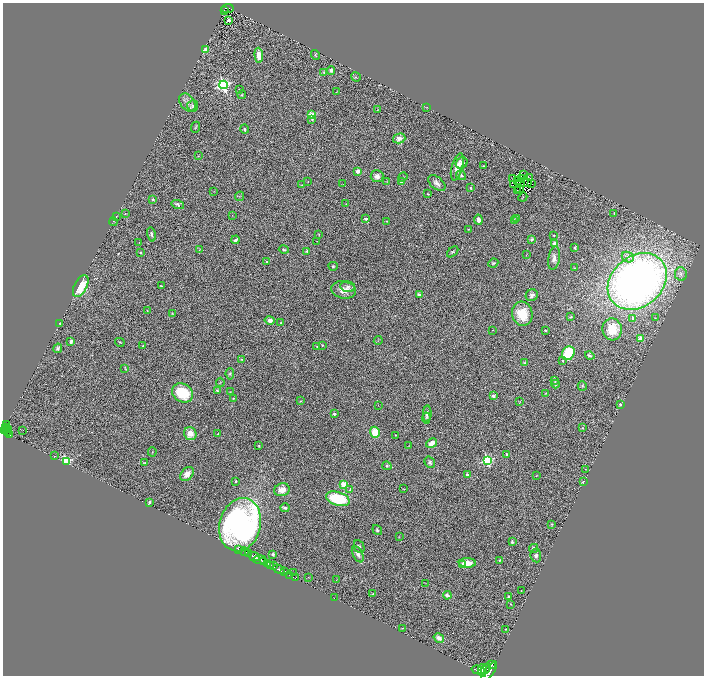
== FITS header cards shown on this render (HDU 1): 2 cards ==
NAXIS1  =                 1403
NAXIS2  =                 1347

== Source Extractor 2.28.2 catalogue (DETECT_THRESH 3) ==
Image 1403 x 1347 px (HDU 1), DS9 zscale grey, zoomed out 1/2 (1 PNG px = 2 x 2 image px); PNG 706 x 678 px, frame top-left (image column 2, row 1346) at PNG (3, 3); each listed source drawn as its Kron ellipse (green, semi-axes under 4 px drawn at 4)
Background 1.32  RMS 0.089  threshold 0.268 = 3 sigma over >= 5 px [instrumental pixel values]
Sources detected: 251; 31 cannot appear on this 1/2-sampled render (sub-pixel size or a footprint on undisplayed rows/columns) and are neither listed nor drawn; the other 220 listed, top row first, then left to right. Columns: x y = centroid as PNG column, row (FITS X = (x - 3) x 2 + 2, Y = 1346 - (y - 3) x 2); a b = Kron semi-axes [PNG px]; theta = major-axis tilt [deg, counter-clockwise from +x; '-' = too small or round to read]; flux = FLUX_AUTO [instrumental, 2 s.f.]
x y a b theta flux
227 8 6 2 4 320
224 10 2 1 - 47
229 20 3 2 - 310
206 50 4 3 - 150
259 55 7 4 -85 180
315 55 5 3 - 20
331 70 4 3 - 63
324 73 3 3 - 15
356 77 5 3 - 20
223 85 4 4 - 4200
239 89 2 2 - 20
336 92 4 2 - 8.6
242 95 4 3 - 16
187 102 10 7 -53 99
193 106 6 5 - 45
427 107 4 2 - 8.2
378 110 2 1 - 5.4
311 115 3 3 - 540
312 119 4 3 - 30
196 127 5 3 - 19
244 129 5 3 - 34
399 138 6 5 - 130
198 156 4 2 - 9.1
462 163 6 5 - 91
483 166 2 2 - 13
457 167 14 5 74 220
358 171 3 3 - 110
461 175 5 4 - 40
523 175 2 1 - 9.4
377 176 6 6 - 100
403 177 5 3 - 18
529 177 2 1 - 1.4
513 179 3 1 - 21
521 179 3 1 - 6.4
518 180 3 1 - 8
308 181 2 1 - 5
402 181 4 4 - 68
387 182 2 2 - 8
528 182 3 1 - 11
437 183 10 6 -40 94
520 183 2 1 - 8.1
531 183 3 1 - 8.5
343 184 2 1 - 3.7
302 185 3 3 - 9.6
514 185 3 1 - 0.13
471 188 4 2 - 14
520 189 3 1 - 7.4
214 191 3 2 - 5.9
517 191 2 1 - 6.2
428 194 3 3 - 14
240 196 5 3 - 21
523 197 5 2 - 9
153 199 3 3 - 28
346 204 2 1 - 4.1
178 205 6 4 -17 53
125 213 3 2 - 9
614 213 3 3 - 13
232 215 3 2 - 5.8
116 216 3 2 - 9.6
366 219 3 2 - 41
516 219 3 2 - 8.2
478 220 5 4 - 96
387 221 3 2 - 11
514 221 3 2 - 10
113 222 4 2 - 7.7
468 229 3 2 - 10
152 234 7 3 -75 37
319 234 4 2 - 11
554 235 2 2 - 17
532 239 3 3 - 34
236 240 4 2 - 53
317 241 2 2 - 4.6
139 242 2 2 - 5
555 244 4 4 - 120
575 248 4 3 - 25
199 250 3 2 - 11
284 250 5 3 - 26
307 251 2 2 - 47
453 252 7 3 44 27
140 253 3 2 - 30
526 255 3 2 - 6.1
628 257 6 5 - 66
554 258 12 5 81 110
267 262 3 2 - 12
493 263 5 3 - 19
333 266 4 4 - 24
575 268 2 2 - 7.4
681 274 7 6 - 66
637 281 32 25 40 13000
81 286 12 6 63 700
161 286 3 2 - 9.1
348 287 7 5 -11 59
344 290 12 8 -11 180
419 295 4 3 - 47
532 295 6 5 - 70
147 310 2 2 - 5.4
172 313 4 3 - 15
522 314 12 10 -76 500
571 317 4 3 - 15
633 318 3 3 - 38
655 318 3 2 - 8.2
270 321 5 4 - 86
281 323 4 3 - 21
60 324 3 3 - 16
612 329 11 9 -84 400
493 330 3 2 - 7.7
545 330 2 2 - 19
640 338 2 2 - 360
378 341 4 2 - 9.7
71 342 3 2 - 59
120 342 5 3 - 18
322 345 3 3 - 13
143 346 4 3 - 23
317 346 3 2 - 15
58 348 5 4 - 39
568 353 7 6 - 760
590 356 5 3 - 32
241 359 4 3 - 22
563 361 2 2 - 23
525 363 4 3 - 26
125 368 4 2 - 12
230 374 6 4 -84 29
555 381 3 2 - 10
220 382 4 3 - 15
555 384 4 3 - 13
582 386 5 3 - 20
217 390 4 3 - 25
230 392 3 2 - 8.6
183 393 11 9 -31 710
546 393 4 3 - 12
493 396 2 2 - 190
233 398 3 2 - 9.3
301 401 3 3 - 14
520 402 4 1 - 7.3
620 404 3 3 - 26
378 406 2 1 - 4.6
334 414 2 2 - 81
427 414 8 4 87 65
426 418 5 3 - 22
6 425 3 2 - 110
5 427 3 3 - 340
7 428 2 1 - 130
583 428 3 3 - 17
3 430 2 2 - 720
5 430 2 2 - 590
23 430 2 1 - 26
375 432 5 5 - 360
7 433 2 2 - 190
190 434 7 6 - 200
218 434 3 3 - 15
10 435 3 2 - 340
395 435 2 2 - 15
432 443 6 3 31 140
259 446 4 3 - 14
409 446 2 1 - 5.9
152 452 5 2 - 9.6
507 454 3 3 - 27
54 456 2 1 - 290
487 460 4 3 - 1800
66 461 3 3 - 1800
430 462 6 4 -58 41
144 463 4 3 - 16
387 466 4 4 - 21
586 469 2 1 - 4.2
187 474 8 5 49 150
467 475 2 2 - 98
536 476 3 2 - 8.8
236 481 3 3 - 26
583 482 2 2 - 25
344 484 3 3 - 510
350 489 4 3 - 24
404 489 4 2 - 10
282 490 8 6 14 140
338 499 12 6 -17 1000
149 502 3 2 - 30
285 508 5 3 - 35
551 524 3 3 - 19
240 525 27 20 75 8600
377 530 5 4 - 28
399 537 3 2 - 8
512 542 4 3 - 26
359 547 7 5 -65 38
533 548 5 3 - 63
239 549 3 2 - 660
244 552 5 2 - 2400
248 554 2 2 - 990
273 554 4 3 - 41
358 554 9 5 -62 65
536 555 7 5 -83 58
254 556 6 2 -26 3400
259 559 6 3 3 1700
499 560 4 3 - 9.6
263 562 3 2 - 610
268 563 4 2 - 1000
467 563 8 4 -1 230
270 565 2 1 - 360
462 565 3 3 - 60
273 566 4 3 - 650
279 569 6 2 -24 1700
284 572 4 2 - 2500
294 573 2 1 - 15
290 575 3 2 - 50
308 577 3 2 - 6.8
295 578 3 1 - 26
336 580 2 1 - 4.5
425 583 3 2 - 8.9
521 590 2 1 - 6.2
373 594 3 2 - 11
447 595 4 3 - 80
508 597 3 2 - 29
334 598 2 1 - 24
510 604 3 2 - 8.8
402 628 3 2 - 9.7
506 629 2 1 - 6.9
439 638 5 4 - 120
492 665 3 1 - 770
486 669 6 2 50 2100
478 670 7 3 -16 4700
482 670 6 4 -87 3900
489 672 12 4 54 7800
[31 sub-pixel or undisplayed-footprint detections neither listed nor drawn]